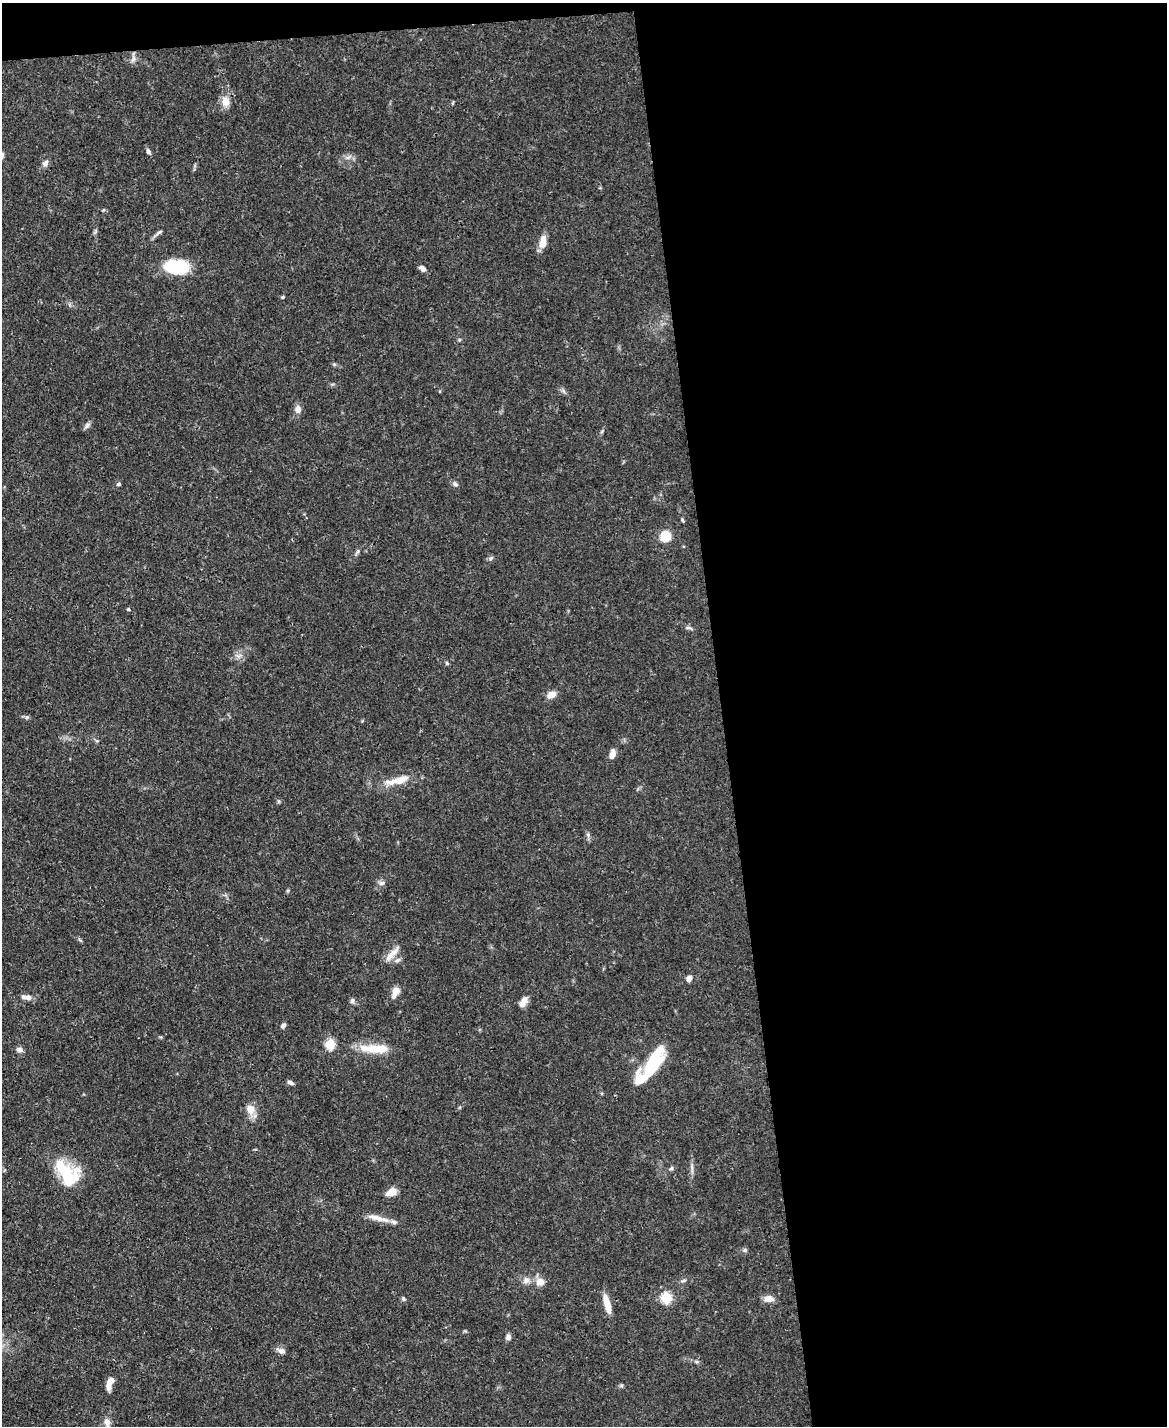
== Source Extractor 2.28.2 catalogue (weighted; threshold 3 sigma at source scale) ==
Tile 4 of 4 x 3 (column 4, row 1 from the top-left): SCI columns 3498-4662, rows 3089-4512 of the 4665 x 4644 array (HDU 1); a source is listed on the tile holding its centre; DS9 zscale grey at full resolution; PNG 1169 x 1428 px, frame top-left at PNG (2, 3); no overlay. Shown black and unused: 39% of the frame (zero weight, under 3 of 4 exposures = <1% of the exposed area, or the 3 px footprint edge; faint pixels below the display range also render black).
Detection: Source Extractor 2.28.2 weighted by HDU 2 'WHT'; one run over the whole footprint, this tile lists its part. Background 0.0656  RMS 0.0033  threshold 0.015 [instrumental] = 3 sigma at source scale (4.5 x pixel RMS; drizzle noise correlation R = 1.50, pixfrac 1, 0.05/0.05 arcsec/px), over >= 5 px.
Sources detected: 64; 5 inside a brighter listed object's ellipse — not listed separately; the other 59 listed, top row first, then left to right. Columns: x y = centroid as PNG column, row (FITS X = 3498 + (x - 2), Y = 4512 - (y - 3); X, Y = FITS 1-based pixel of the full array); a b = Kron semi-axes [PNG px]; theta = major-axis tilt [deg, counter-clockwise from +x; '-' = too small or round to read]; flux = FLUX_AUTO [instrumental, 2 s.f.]
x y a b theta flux
133 59 9 6 72 1.2
225 102 13 9 -90 3.3
148 151 8 5 -60 0.84
348 157 7 4 19 0.82
45 163 8 7 - 1.3
159 232 12 4 37 0.94
543 242 16 8 81 3.7
175 267 24 14 -4 19
422 268 9 6 -34 1.3
283 297 4 3 - 0.52
298 409 10 8 -80 1.9
87 425 9 6 56 0.99
118 484 5 4 - 0.72
455 484 8 5 -25 0.84
665 536 9 9 - 7.8
491 558 7 5 59 0.64
128 609 4 3 - 0.37
689 628 11 4 -8 0.72
239 655 7 4 20 0.92
447 663 5 5 - 0.46
551 695 12 8 21 2.3
27 717 6 5 - 0.6
612 755 10 6 71 2.3
398 780 33 9 14 6.8
588 835 7 4 -57 0.76
381 883 9 6 16 1
288 890 5 3 - 0.38
80 940 7 4 -37 0.47
392 954 22 7 45 3.1
397 960 10 5 25 1
689 978 7 6 - 1.4
395 992 15 8 67 2.8
28 998 9 6 -22 1.6
352 1001 7 6 - 0.84
524 1002 14 7 60 2.5
283 1025 6 5 - 0.92
330 1044 5 5 - 19
374 1048 41 10 -3 8.4
19 1050 9 6 -17 1.2
651 1066 49 14 53 19
290 1082 7 5 -27 0.94
250 1109 14 10 -77 3.8
692 1167 13 4 -87 1.2
671 1168 6 5 - 0.59
65 1172 39 20 -26 15
391 1192 11 7 23 4.3
378 1218 33 6 -14 3.5
745 1250 7 5 4 0.69
526 1280 10 8 42 1.7
683 1280 8 4 10 0.62
540 1282 10 10 - 2.9
666 1298 6 5 - 22
403 1299 6 5 - 0.59
769 1299 12 8 -6 2.5
607 1304 22 6 -75 4.8
508 1337 7 6 - 1.2
282 1351 11 7 -20 1.6
110 1381 13 7 60 2.4
107 1422 12 8 -78 2.2